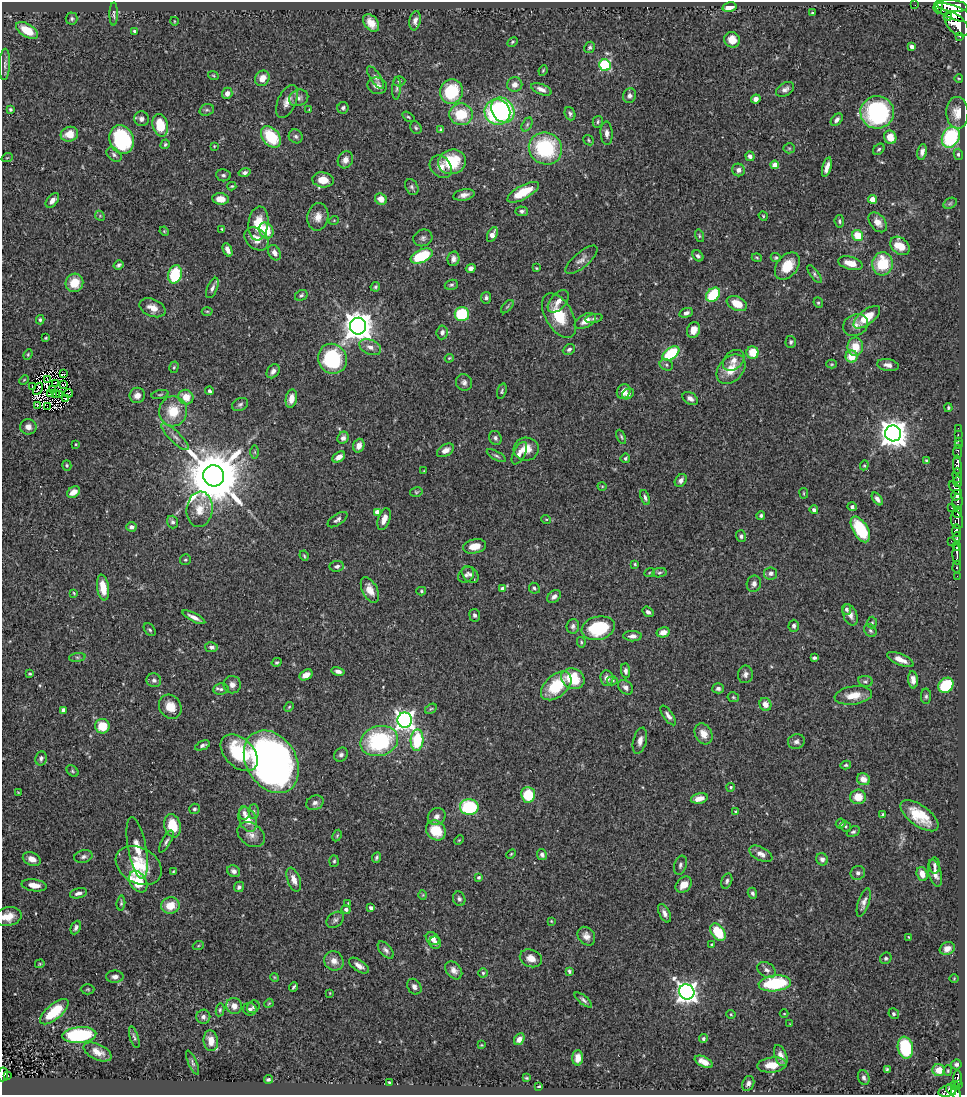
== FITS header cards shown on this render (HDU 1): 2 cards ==
NAXIS1  =                  963
NAXIS2  =                 1093

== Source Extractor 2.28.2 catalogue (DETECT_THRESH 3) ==
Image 963 x 1093 px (HDU 1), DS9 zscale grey, 1 PNG px = 1 image px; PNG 967 x 1097 px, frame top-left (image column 1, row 1093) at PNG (2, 2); each listed source drawn as its Kron ellipse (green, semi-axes under 4 px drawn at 4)
Background 0.691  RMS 0.026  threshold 0.0773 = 3 sigma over >= 5 px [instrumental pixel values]
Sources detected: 470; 3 with non-positive FLUX_AUTO (blend fragments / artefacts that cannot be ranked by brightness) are neither listed nor drawn; the other 467 listed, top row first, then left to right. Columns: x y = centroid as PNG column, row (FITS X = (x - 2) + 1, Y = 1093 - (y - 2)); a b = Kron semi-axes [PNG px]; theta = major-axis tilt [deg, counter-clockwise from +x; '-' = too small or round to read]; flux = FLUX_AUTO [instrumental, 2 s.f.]
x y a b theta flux
915 5 2 2 - 4.4
952 6 15 6 -5 2200
729 7 7 5 12 21
938 7 6 4 84 680
812 13 3 3 - 2.1
954 13 21 6 -20 2500
114 14 11 3 89 3.4
948 16 4 3 - 230
72 19 6 6 - 3.5
174 21 4 3 - 1.3
415 21 10 5 80 8.3
371 23 10 6 -53 18
957 24 14 8 -45 1900
27 30 12 6 -32 37
134 31 4 3 - 2.7
960 36 3 3 - 100
732 40 8 7 - 19
512 42 6 4 29 2.3
912 46 4 4 - 4.9
590 47 6 5 - 3.6
5 64 16 5 88 7
605 65 6 5 - 160
543 70 5 3 - 2.1
213 75 5 3 - 1.8
262 78 8 7 - 17
375 78 13 5 -56 5.2
959 79 4 3 - 1.4
399 81 6 5 - 3.1
515 85 7 7 - 11
377 86 9 8 - 10
396 88 11 4 87 3.9
541 89 11 5 -21 9.7
785 89 10 6 32 7.8
451 91 12 11 - 94
227 93 6 5 - 8
629 96 7 6 - 6.3
299 98 10 8 23 8.8
756 99 5 4 - 8.5
287 101 18 9 65 15
343 108 6 5 - 4
10 109 3 3 - 2.3
309 109 3 2 - 1.1
207 110 7 5 18 4.2
503 110 13 10 -55 190
497 112 13 12 - 210
877 112 17 16 - 230
957 113 16 11 -88 22
461 114 11 11 - 57
570 114 7 5 -70 4.7
408 117 7 4 -35 2.3
141 119 7 7 - 6.3
837 120 7 5 47 6.4
598 122 6 5 - 3
527 124 7 4 63 3.1
160 125 11 7 -76 45
416 128 6 5 - 3.2
441 129 4 3 - 2.9
607 133 12 6 -87 8.8
69 134 9 7 14 24
296 136 7 6 - 4.9
271 137 12 8 -51 78
890 137 7 6 - 24
951 137 11 8 62 150
121 140 15 12 -72 180
588 140 6 4 -41 2.5
165 144 5 4 - 2.7
214 146 3 2 - 1.4
789 148 5 5 - 2.4
545 149 17 16 - 150
879 149 6 4 45 3.3
922 152 8 5 79 8.2
958 154 5 4 - 3.3
114 155 8 6 -41 5.2
750 156 5 4 - 6.2
7 158 6 3 19 1.4
345 160 9 7 62 12
452 162 14 12 16 70
775 165 4 4 - 20
441 167 12 9 -46 15
827 167 10 4 75 12
738 170 6 6 - 8.2
245 173 6 4 14 4.4
223 175 7 6 - 4.2
323 180 11 7 -7 28
232 186 4 3 - 1.9
412 187 8 6 -62 4.5
523 192 17 7 28 52
464 195 11 5 11 9.9
221 199 8 6 -6 21
381 199 6 5 - 19
872 199 4 4 - 23
52 200 8 5 51 9.5
950 203 7 5 31 3.1
522 211 6 5 - 4.3
100 216 5 4 - 2.3
763 216 5 4 - 1.9
318 217 14 10 79 16
334 220 5 3 - 1.3
839 221 6 4 -83 3.5
878 222 11 7 -51 14
258 224 17 10 84 38
222 229 3 3 - 1.6
164 231 5 4 - 1.7
266 231 8 7 - 48
492 235 8 4 63 12
699 236 6 4 -72 2.4
858 236 6 5 - 44
423 238 10 8 23 6.1
256 239 13 10 -41 20
900 246 11 8 -40 35
227 250 7 4 -66 9.3
274 253 8 6 -61 11
422 256 11 6 24 89
698 256 6 4 -45 4.3
757 258 5 3 - 1.9
776 258 5 4 - 3
453 259 7 6 - 7.3
581 260 20 7 40 11
851 263 12 6 -14 23
882 264 11 10 - 71
119 265 5 4 - 3.7
787 266 15 10 52 40
471 268 5 4 - 8.2
536 268 4 3 - 1.8
175 274 9 7 75 88
815 274 11 4 -54 3.9
74 283 9 8 - 37
451 285 7 5 18 3.5
375 287 5 4 - 3.2
212 288 11 5 66 7
301 295 6 5 - 3.7
713 295 8 6 45 80
486 298 6 5 - 4.2
558 301 13 7 49 13
818 303 5 4 - 2.5
737 304 10 7 -24 29
507 307 8 3 48 2.7
152 308 13 8 -23 18
207 311 5 3 - 1.9
686 313 7 4 18 5.8
462 314 7 7 - 81
559 316 24 13 -60 59
867 317 16 7 38 48
594 318 9 4 11 3.4
40 320 5 4 - 3.2
585 321 11 6 28 15
855 325 13 10 29 13
358 326 8 8 - 2800
693 330 8 6 67 17
442 332 7 5 84 5.8
46 338 3 3 - 2.1
791 342 6 5 - 3.4
370 347 11 7 -24 12
855 347 9 8 - 29
569 349 6 5 - 4.8
671 353 9 5 36 100
753 353 6 6 - 34
28 354 5 4 - 2.1
851 356 6 6 - 34
449 358 4 3 - 1.9
332 359 15 14 - 150
734 360 12 9 42 12
832 364 5 4 - 2
666 365 7 5 -24 4.1
888 365 11 6 -9 9.1
174 367 6 4 74 2.3
731 369 17 12 47 34
273 371 8 5 53 7.1
64 374 4 2 - 2.5
24 380 5 3 - 1.6
48 380 3 2 - 0.084
464 382 8 8 - 6.6
55 384 4 3 - 1.1
63 385 4 2 - 0.39
32 386 2 2 - 1.2
38 389 7 2 59 2
52 389 3 2 - 2.4
210 391 4 3 - 3.1
502 391 8 4 71 3
624 392 7 6 - 11
51 393 4 2 - 2.6
56 393 3 2 - 1.8
69 393 4 2 - 1.9
628 394 6 5 - 6.8
60 395 4 2 - 0.99
137 395 8 7 - 12
160 395 9 3 11 2.8
186 397 7 7 - 27
65 398 2 2 - 1
690 398 8 6 -32 8
291 399 9 5 79 17
240 404 8 6 26 4.5
37 406 3 2 - 2.7
47 407 2 2 - 0.3
948 408 4 3 - 2.4
173 411 15 14 - 49
28 427 8 7 - 10
958 428 2 2 - 8.2
893 433 8 8 - 2400
958 435 3 2 - 14
175 437 18 5 -43 10
621 437 7 4 -66 2.8
343 438 6 5 - 6.2
495 438 7 6 - 4.8
958 441 2 2 - 12
76 444 3 2 - 1.7
958 445 2 2 - 8.8
359 446 7 5 71 12
526 449 12 11 - 25
445 450 9 6 29 12
255 452 7 4 90 2.5
958 452 7 3 89 49
519 453 12 6 62 11
496 456 10 4 -30 3.6
339 457 7 4 35 11
625 458 5 4 - 3.1
926 460 4 3 - 2.6
67 465 5 4 - 2.4
864 465 5 4 - 2
957 465 9 4 -88 1100
424 471 3 2 - 1.2
957 475 7 5 -89 510
214 476 10 10 - 16000
681 480 7 5 52 6.4
958 482 5 3 - 200
602 486 4 3 - 1.3
955 488 8 3 -46 240
73 492 7 5 34 17
416 492 6 5 - 2.5
804 493 5 3 - 1.7
956 495 5 5 - 260
645 497 8 4 -70 5
877 499 7 4 -53 7.4
958 502 8 5 86 300
852 507 5 4 - 5
951 508 3 2 - 74
200 509 18 13 84 28
814 510 4 4 - 5.9
377 512 4 4 - 16
958 512 5 3 - 290
761 515 4 4 - 3.4
384 519 11 6 71 14
546 519 5 3 - 1.6
337 520 11 5 34 5.9
957 520 9 6 -75 260
173 522 6 5 - 5.3
131 527 5 4 - 7.3
860 529 14 7 -60 92
956 530 6 4 89 590
741 536 6 5 - 4.3
957 537 5 3 - 160
951 541 2 2 - 16
474 546 11 7 13 21
957 546 4 3 - 220
957 554 10 3 -88 540
304 556 5 3 - 2.4
185 560 5 5 - 2.6
635 564 4 4 - 2.2
337 566 7 5 6 5.4
957 567 6 3 82 48
650 572 5 3 - 1.6
659 573 7 4 7 3.1
771 573 6 6 - 6.3
470 574 10 7 -42 6.2
466 575 9 7 47 5.1
957 576 3 2 - 2.6
754 584 8 7 - 7.6
103 587 13 6 -81 31
534 588 6 5 - 3.5
502 589 4 4 - 9.1
370 590 14 7 -63 17
421 591 5 4 - 2.4
74 593 4 3 - 1.6
554 596 7 5 38 7.5
846 609 5 4 - 5.8
648 612 6 4 -35 4.7
475 615 6 5 - 4.5
850 615 11 6 -67 11
194 617 12 4 -27 11
872 623 6 5 - 2.8
573 626 7 6 - 5
794 626 6 5 - 4.4
598 628 17 11 12 94
150 630 7 5 -50 3.1
870 631 7 5 -44 4.1
663 632 6 5 - 14
632 636 9 5 -1 7.1
581 642 5 4 - 2.4
211 647 6 5 - 5.4
77 657 8 4 7 3.5
814 658 4 3 - 3.9
900 659 14 5 -23 17
277 662 5 4 - 3
338 671 6 4 -12 6.8
625 671 7 4 -85 5.5
30 674 4 3 - 2.1
745 674 9 7 80 7.3
306 675 7 4 31 11
607 678 7 6 - 9.1
573 679 12 10 -25 56
154 680 7 6 - 5.6
913 680 8 5 -86 8.9
612 681 5 4 - 3
865 681 7 5 -9 3.2
232 685 9 8 - 9.1
946 685 8 6 42 88
556 686 18 11 41 70
626 687 8 6 -41 6.9
718 688 6 5 - 5.7
221 689 7 5 9 5
853 695 19 9 8 25
926 696 8 5 90 3.9
733 697 6 5 - 2.5
765 704 7 5 -64 13
170 707 12 10 -54 26
289 707 5 4 - 2.1
431 709 6 4 29 2.7
63 710 4 4 - 6
668 715 11 5 -55 7.2
405 720 7 7 - 930
102 726 7 7 - 43
704 734 11 8 -61 18
417 740 11 6 87 86
379 741 19 15 15 190
640 741 13 6 76 10
796 741 8 7 - 6.7
202 745 8 4 24 4.8
239 753 22 14 -44 97
341 755 7 6 - 5.7
41 758 7 5 78 4.9
271 762 33 25 -58 1000
846 765 5 4 - 2.8
72 771 7 5 -43 2.7
863 779 7 6 - 17
731 787 4 4 - 3.3
18 792 3 2 - 1.1
528 795 8 7 - 64
858 797 7 7 - 28
699 798 8 5 12 16
315 803 9 7 25 6.7
469 807 9 8 - 130
194 809 5 5 - 3.8
254 811 7 5 -89 3.4
735 811 3 3 - 1.6
244 813 7 5 -84 5.8
883 814 4 4 - 2.8
437 816 9 8 - 9.1
920 816 22 10 -36 52
248 819 13 8 -68 23
841 824 5 4 - 4
172 826 12 8 -77 43
846 826 6 4 -49 2.6
436 830 11 9 -46 51
853 832 7 4 29 3.8
251 835 15 11 -37 15
337 836 6 4 63 2.2
459 840 5 3 - 1.7
166 842 12 4 60 4.9
137 848 31 9 -79 27
511 854 5 3 - 1.9
761 854 12 6 -28 12
542 855 5 5 - 5.3
83 857 9 6 15 5.6
377 857 6 4 66 3.6
32 859 9 6 -23 13
822 859 6 5 - 6.8
334 861 6 5 - 3
139 865 24 17 -30 56
680 865 10 6 72 5.5
935 865 8 5 89 4.2
173 871 4 3 - 1.8
234 871 7 5 -30 7.1
858 873 7 7 - 5.3
935 873 14 6 -76 13
922 874 7 5 -71 17
479 877 3 3 - 3.9
294 880 12 6 -70 13
727 881 8 5 68 4.6
138 882 12 8 -57 76
34 885 13 6 -8 18
684 885 9 7 44 19
239 887 5 5 - 3.7
78 893 9 5 15 7.3
752 893 5 4 - 4.4
423 895 5 3 - 1.5
459 899 7 6 - 5
864 902 15 5 72 8.8
121 903 7 4 84 3
348 903 4 4 - 1.3
170 906 9 8 - 28
371 908 4 4 - 5
346 909 4 4 - 5.7
664 913 10 5 -63 8.2
8 917 14 9 12 22
335 920 10 7 39 5.5
551 921 4 4 - 1.5
76 928 7 4 67 4.7
718 932 10 6 -53 59
586 936 10 8 -53 11
909 937 3 2 - 1.6
433 938 7 5 -35 11
435 943 6 6 - 6.2
712 945 4 3 - 4.1
198 946 5 3 - 2
947 949 8 6 26 11
386 950 10 5 -49 6.2
531 958 11 8 -22 18
886 958 6 5 - 3.8
334 961 10 9 - 15
40 964 5 4 - 2.1
359 966 11 5 -34 10
454 970 10 7 -49 9.6
767 970 10 7 -31 7.7
569 971 4 3 - 2.8
483 973 4 4 - 2.7
115 977 8 6 0 8.1
274 977 4 3 - 1.6
954 978 5 3 - 1.3
775 983 16 8 6 130
294 987 5 2 - 2.8
414 987 8 6 -56 6.3
88 989 7 5 -1 2.7
687 992 8 7 - 1200
330 993 3 2 - 1.3
583 1000 10 4 -39 4.5
269 1003 5 3 - 1.7
234 1006 8 7 - 13
253 1007 7 5 45 4.5
250 1009 7 6 - 5.9
220 1010 6 4 80 2.8
54 1012 17 7 40 70
731 1014 4 4 - 1.9
784 1014 4 3 - 1.2
894 1014 5 5 - 3.5
203 1017 7 7 - 7.2
790 1024 4 3 - 1.3
79 1035 17 8 4 150
134 1037 11 4 -73 3.9
519 1039 6 5 - 11
703 1039 4 4 - 3.5
211 1041 10 7 -84 18
481 1045 3 3 - 1.5
905 1048 11 7 -79 110
98 1052 15 7 -25 16
781 1056 11 6 -69 10
578 1058 7 5 90 14
704 1062 10 5 -26 15
192 1063 13 4 -66 4.7
956 1064 5 5 - 4.7
772 1065 15 7 6 28
887 1069 4 3 - 2.7
939 1070 6 6 - 26
948 1071 5 4 - 2.1
3 1074 7 5 85 130
8 1075 3 2 - 18
527 1078 4 2 - 1.8
864 1078 7 5 -68 5.4
958 1078 8 3 90 160
268 1079 4 3 - 3.2
389 1082 3 3 - 2
748 1083 8 5 68 5.9
958 1084 3 2 - 46
539 1086 4 2 - 2
954 1086 4 3 - 28
951 1090 6 2 -52 180
948 1091 9 5 16 330
956 1093 6 4 -63 220
At the frame edge (FLAGS 8, measured only in part): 3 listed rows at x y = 8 917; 3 1074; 956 1093
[3 non-positive-flux detections neither listed nor drawn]